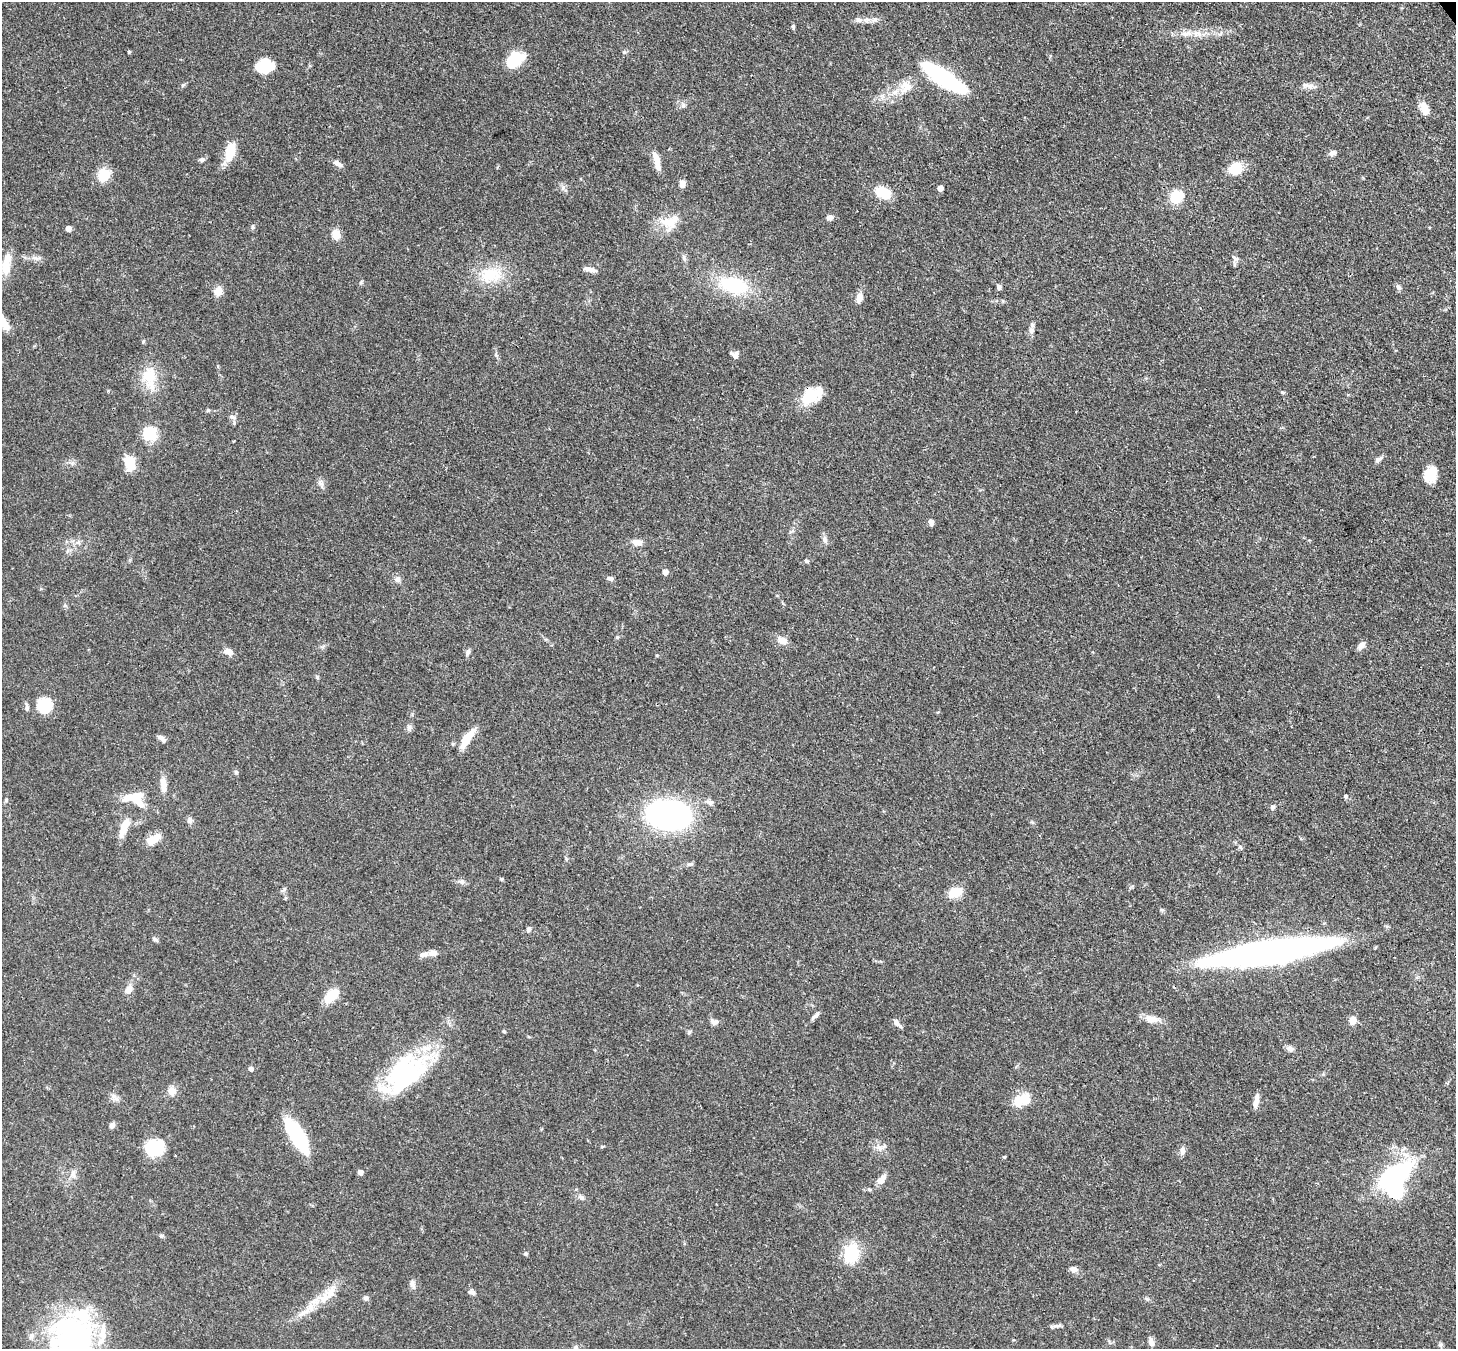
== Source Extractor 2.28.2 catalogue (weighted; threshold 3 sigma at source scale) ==
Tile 10 of 4 x 4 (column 2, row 3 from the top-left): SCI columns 1536-2989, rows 1559-2905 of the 5974 x 5946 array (HDU 1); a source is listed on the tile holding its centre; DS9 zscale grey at full resolution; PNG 1458 x 1351 px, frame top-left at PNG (2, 2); no overlay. Shown black and unused: <1% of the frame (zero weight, under 3 of 4 exposures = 7% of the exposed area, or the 3 px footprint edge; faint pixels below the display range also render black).
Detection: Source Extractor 2.28.2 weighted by HDU 2 'WHT'; one run over the whole footprint, this tile lists its part. Background 0.0888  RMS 0.0038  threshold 0.0173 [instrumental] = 3 sigma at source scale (4.5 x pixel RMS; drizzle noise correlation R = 1.50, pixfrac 1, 0.05/0.05 arcsec/px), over >= 5 px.
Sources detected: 141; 5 inside a brighter object's white glare — not listed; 7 inside a brighter listed object's ellipse — not listed separately; the other 129 listed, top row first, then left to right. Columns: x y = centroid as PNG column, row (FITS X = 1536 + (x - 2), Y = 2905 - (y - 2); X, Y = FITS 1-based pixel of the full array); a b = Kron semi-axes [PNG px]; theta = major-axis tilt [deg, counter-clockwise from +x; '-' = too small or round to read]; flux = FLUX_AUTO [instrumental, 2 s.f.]
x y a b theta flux
859 20 8 6 -30 1.3
793 26 7 4 -64 0.6
1186 34 13 7 13 2.5
129 52 4 4 - 0.45
514 60 20 13 39 12
264 66 18 14 6 9.2
944 78 42 11 -33 61
183 85 6 5 - 0.64
1308 86 24 5 -9 2.2
906 87 19 16 65 5.7
683 105 7 6 - 0.95
1424 108 17 10 -66 3.5
230 153 20 13 72 7.2
1332 153 10 6 20 1.3
655 155 10 7 -65 1.8
202 159 6 5 - 1
338 164 13 6 -31 1.8
658 166 11 7 90 2.1
1235 169 14 12 30 9.1
104 175 15 13 67 7.1
682 184 8 6 81 2.1
940 188 5 4 - 3.8
883 193 19 12 -27 8.3
1177 196 16 12 29 9.7
830 217 8 6 20 1.5
670 221 33 14 17 7.7
252 226 8 4 90 0.55
68 229 4 4 - 3
336 234 11 9 -89 3.7
35 258 7 4 -18 0.96
684 258 10 5 -76 1.1
1235 258 11 5 -40 1
6 267 20 13 90 5.6
590 269 16 5 -13 2.3
491 275 30 23 3 14
361 282 6 4 72 0.51
733 285 32 18 -13 23
999 287 7 5 -70 0.92
1399 287 7 5 -66 0.91
218 291 12 10 59 3
859 298 12 7 81 2.6
1031 331 9 7 67 1.5
735 355 9 8 - 1.7
149 378 35 17 -81 10
1282 392 6 4 -19 0.59
812 395 29 16 32 10
208 410 5 5 - 0.53
233 417 9 5 -10 1.2
150 434 17 15 11 9.3
1378 459 10 6 34 1.3
129 463 15 10 -74 8.5
1431 474 17 13 68 6.9
320 483 11 6 -45 1.3
931 522 7 5 -65 1.5
825 539 10 6 -70 1.3
78 542 6 5 - 0.84
637 542 13 8 -7 2.6
807 561 6 4 -25 0.55
665 572 4 4 - 3.2
610 578 8 5 -17 1
397 579 9 7 -10 1.3
617 637 5 4 - 0.47
782 640 10 7 -18 3.3
1361 645 10 7 44 1.9
228 651 11 7 -19 2.5
468 652 9 5 70 0.94
45 705 14 13 - 15
27 708 8 5 -81 0.92
409 727 7 6 - 1
161 738 10 5 -37 1.5
467 739 30 8 57 6.7
236 772 5 5 - 0.64
163 785 20 8 -85 3.4
1345 796 5 4 - 0.68
135 799 29 17 -19 9.2
6 800 5 4 - 0.48
710 802 9 7 -25 1.3
1273 807 6 5 - 0.82
668 815 31 20 -7 120
190 820 8 7 - 1.2
124 827 27 8 67 5.4
154 839 19 9 33 5
1240 847 6 4 -45 0.59
690 864 10 4 15 0.79
501 879 5 4 - 0.54
462 882 8 7 - 1.2
955 892 12 8 26 8.6
529 929 7 6 - 0.95
155 939 8 5 -21 0.74
1269 952 97 15 9 250
433 953 12 7 10 2.1
129 989 12 9 54 2.5
332 995 18 10 44 8.2
815 1016 11 5 42 1.2
1151 1019 17 10 -9 3.9
1352 1020 8 7 - 3.1
713 1022 10 6 -67 1.3
896 1022 11 7 -56 1.7
504 1031 5 4 - 0.45
689 1032 6 5 - 0.63
1290 1049 9 7 -33 1.5
251 1069 4 4 - 1.6
403 1071 55 29 20 47
172 1091 11 11 - 2.7
115 1097 15 5 -49 1.6
1022 1100 24 14 24 7
1256 1101 16 5 79 2.5
112 1125 7 5 62 1.5
297 1136 35 12 -59 29
151 1147 23 17 -42 12
879 1148 9 7 -50 1.8
1182 1151 10 7 -89 1.6
360 1172 4 4 - 2.1
73 1174 11 5 64 1.4
1394 1175 24 12 34 66
881 1180 13 9 48 2.3
581 1197 9 6 -29 1.2
161 1236 7 5 14 0.68
526 1254 6 3 -71 0.51
851 1254 15 12 72 19
1073 1269 10 8 -21 1.6
413 1284 13 6 -71 1.4
471 1292 10 6 -13 1.3
329 1294 34 12 47 8.1
366 1298 7 6 - 0.87
1057 1326 11 4 1 1.1
1151 1342 10 6 -84 1.6
72 1343 62 45 -85 100
576 1348 9 7 -80 1.3
Overlapping masked pixels (flux is a lower limit): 1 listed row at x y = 812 395
Isophote crosses this tile's border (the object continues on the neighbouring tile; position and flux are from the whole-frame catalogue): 2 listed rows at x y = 72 1343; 576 1348
Unlisted compact peaks at least as high as the median listed source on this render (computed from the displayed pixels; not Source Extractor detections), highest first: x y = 317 677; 1004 1157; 1147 1299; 624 52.